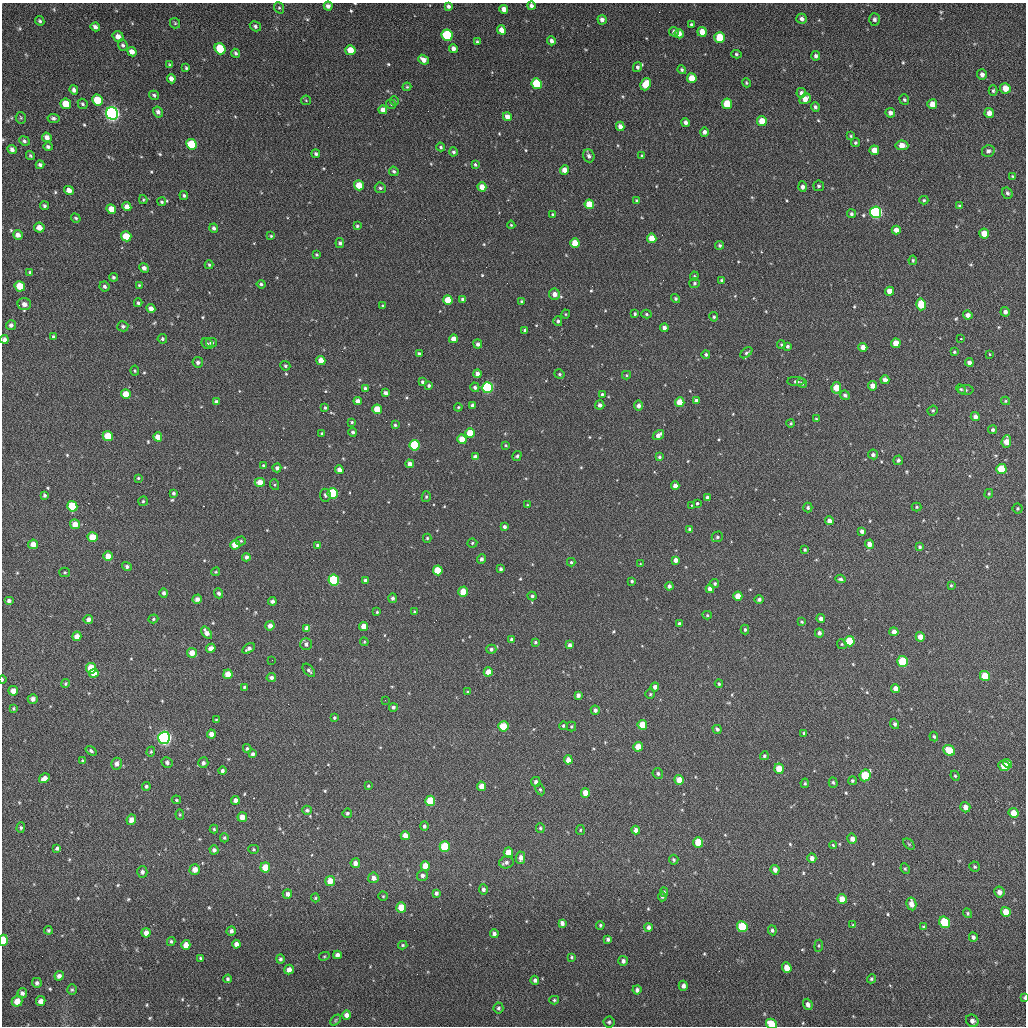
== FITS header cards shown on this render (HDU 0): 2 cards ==
NAXIS1  =                 1024 / length of data axis 1
NAXIS2  =                 1024 / length of data axis 2

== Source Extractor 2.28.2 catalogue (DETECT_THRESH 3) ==
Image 1024 x 1024 px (HDU 0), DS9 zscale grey, 1 PNG px = 1 image px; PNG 1028 x 1028 px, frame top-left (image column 1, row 1024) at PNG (2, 3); each listed source drawn as its Kron ellipse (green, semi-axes under 4 px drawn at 4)
Background 75.4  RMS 11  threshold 33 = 3 sigma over >= 5 px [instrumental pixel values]
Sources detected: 614; of the 614, the 500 brightest by FLUX_AUTO listed and drawn (114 fainter detections omitted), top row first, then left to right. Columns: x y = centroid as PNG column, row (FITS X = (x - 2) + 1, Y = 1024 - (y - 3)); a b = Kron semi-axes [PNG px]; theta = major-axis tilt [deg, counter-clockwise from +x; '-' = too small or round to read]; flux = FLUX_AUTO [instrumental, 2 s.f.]
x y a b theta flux
328 6 4 4 - 3100
448 6 4 3 - 1900
531 6 4 4 - 2400
279 8 6 5 - 1100
504 9 4 4 - 4400
802 19 5 5 - 2700
874 19 6 5 - 2100
602 20 5 4 - 2900
40 21 5 4 - 1300
175 23 5 5 - 990
691 24 4 3 - 970
255 26 6 4 -31 1800
95 27 4 4 - 2700
501 30 5 4 - 6300
674 32 5 4 - 2400
702 32 5 4 - 9100
679 34 5 4 - 3800
447 35 6 5 - 55000
118 37 6 5 - 5400
720 38 5 5 - 22000
551 41 4 4 - 2700
477 42 4 3 - 1000
123 45 6 4 -67 1600
453 48 4 4 - 3100
220 49 6 5 - 31000
350 50 5 5 - 11000
132 52 5 4 - 4700
236 53 4 4 - 1500
736 54 5 4 - 1200
816 56 4 4 - 2200
423 60 6 4 -38 5100
170 65 4 3 - 1100
637 67 5 4 - 1700
186 68 4 3 - 1100
682 70 4 4 - 1200
982 75 5 5 - 2900
692 78 5 5 - 13000
171 79 5 4 - 3800
746 83 5 4 - 940
537 84 5 5 - 34000
646 84 6 5 - 13000
407 87 4 4 - 830
1005 88 5 5 - 7800
74 90 5 4 - 2700
993 91 5 4 - 1200
801 93 5 5 - 2600
154 95 5 4 - 1400
805 99 6 5 - 6600
904 99 5 4 - 1200
97 100 5 5 - 20000
306 100 5 4 - 840
394 101 5 4 - 890
66 104 5 5 - 15000
83 104 5 4 - 1400
391 104 5 4 - 930
727 104 5 5 - 20000
932 104 5 5 - 6800
815 107 5 4 - 2000
383 110 4 4 - 5000
158 112 6 5 - 3100
112 113 6 6 - 280000
890 113 5 4 - 2800
989 113 5 4 - 4400
507 117 4 4 - 5400
21 118 6 5 - 970
53 118 6 4 -10 2000
762 121 5 5 - 12000
685 122 4 4 - 2400
620 126 5 4 - 5200
704 132 5 4 - 2700
851 136 4 3 - 870
47 137 5 4 - 4000
24 141 5 4 - 1600
855 143 4 4 - 1100
191 144 5 5 - 30000
902 145 6 5 - 8700
48 147 5 4 - 1800
441 147 4 4 - 1200
12 149 5 4 - 2700
874 150 5 4 - 7000
988 151 6 6 - 2400
453 152 4 4 - 1500
316 154 4 4 - 1600
30 155 4 3 - 1000
589 156 7 5 -67 2500
642 156 4 3 - 970
40 165 4 3 - 2100
475 165 4 3 - 1100
565 170 4 4 - 6100
394 171 5 4 - 1500
1012 176 4 3 - 840
359 185 5 4 - 14000
819 186 5 5 - 1400
482 187 4 4 - 7300
802 187 5 4 - 2800
380 188 5 5 - 1700
69 190 5 4 - 4700
1007 193 6 5 - 1700
184 196 4 4 - 1400
143 200 4 4 - 860
924 200 4 4 - 1000
637 201 3 3 - 1000
162 202 4 4 - 1300
589 204 5 5 - 19000
44 206 5 4 - 1400
959 206 4 3 - 1000
127 207 5 4 - 5400
111 209 5 4 - 7600
876 212 5 5 - 150000
552 214 4 3 - 870
851 214 4 4 - 1400
76 218 5 4 - 1100
511 225 4 4 - 850
357 226 3 3 - 1100
39 228 5 5 - 5600
214 228 4 4 - 1900
896 230 4 4 - 4600
984 233 5 5 - 9600
18 235 5 4 - 4000
126 236 5 5 - 16000
271 236 4 4 - 900
652 238 5 4 - 12000
340 243 5 4 - 1700
575 243 5 4 - 16000
720 245 4 4 - 1500
317 254 4 3 - 1000
913 260 5 4 - 1000
209 265 4 3 - 1200
144 268 5 4 - 3200
30 272 4 3 - 1200
694 276 4 4 - 830
113 277 4 4 - 1400
722 280 4 3 - 1100
695 283 5 5 - 1400
261 284 4 4 - 1500
139 285 4 4 - 890
20 286 5 5 - 17000
105 286 5 5 - 1700
889 291 4 4 - 6900
555 294 6 5 - 5500
675 298 5 4 - 1300
463 299 4 4 - 2500
448 300 4 4 - 15000
521 301 4 4 - 870
138 303 4 4 - 1600
24 304 7 6 - 4600
921 304 6 5 - 17000
383 306 3 3 - 1000
151 308 4 4 - 4500
1005 312 5 4 - 2800
566 314 4 4 - 850
635 314 4 3 - 1400
646 314 5 4 - 1200
968 315 5 4 - 3500
714 317 5 4 - 1200
558 321 5 4 - 1500
11 325 5 5 - 2700
123 326 5 5 - 1500
664 328 4 4 - 3300
525 330 4 3 - 1800
53 337 4 3 - 1400
4 339 4 4 - 2700
162 339 5 5 - 1400
453 339 4 4 - 6200
961 339 3 3 - 1000
211 343 5 5 - 2100
896 343 5 4 - 10000
207 344 6 5 - 1400
478 344 4 4 - 2700
781 345 4 3 - 940
788 346 4 4 - 1700
863 347 4 4 - 4700
954 352 4 4 - 1000
746 353 7 4 42 1500
419 354 4 4 - 2000
706 354 4 4 - 1400
990 354 3 3 - 2000
321 360 4 4 - 9100
198 362 5 5 - 2400
969 362 4 4 - 3100
285 366 5 4 - 1500
135 371 5 3 - 850
477 374 4 4 - 4400
559 374 5 4 - 1200
626 375 4 4 - 890
885 380 4 4 - 3900
796 381 9 4 0 1600
422 382 3 3 - 1300
802 383 5 4 - 1900
429 385 4 3 - 1500
872 386 4 4 - 5500
475 387 5 4 - 2000
365 388 4 4 - 1700
487 388 5 5 - 82000
836 388 5 5 - 13000
961 389 5 4 - 990
966 390 8 5 0 1200
386 393 4 4 - 3000
126 394 5 4 - 13000
602 394 4 3 - 1100
845 395 5 4 - 1900
358 401 4 4 - 4700
696 401 4 4 - 3100
1005 401 4 4 - 900
216 402 4 4 - 2900
680 402 5 4 - 14000
600 405 5 4 - 2800
473 406 4 4 - 3500
638 406 5 4 - 3100
458 407 4 3 - 900
325 408 4 3 - 1100
377 409 5 4 - 16000
933 410 5 5 - 1200
975 416 5 4 - 3200
816 419 4 4 - 1000
352 422 4 4 - 1000
791 423 4 4 - 960
395 425 3 3 - 1300
993 430 4 4 - 1500
353 432 4 4 - 1800
470 433 5 4 - 18000
322 434 3 3 - 1300
658 435 6 4 35 3600
108 436 5 5 - 16000
158 437 4 4 - 8500
462 439 5 4 - 12000
1006 441 6 5 - 8600
415 445 5 5 - 46000
506 445 4 3 - 830
873 454 5 5 - 2300
517 456 5 4 - 1200
475 457 4 4 - 3800
659 457 3 3 - 1400
898 460 5 4 - 1800
410 464 4 4 - 4700
263 465 4 3 - 930
277 468 4 4 - 2200
1001 469 5 5 - 23000
339 470 4 4 - 5000
138 478 3 3 - 870
260 482 5 4 - 9800
275 485 5 3 - 840
675 486 4 4 - 4400
173 493 4 3 - 1500
333 493 5 5 - 42000
989 494 5 4 - 890
44 495 4 4 - 1500
325 495 6 5 - 1500
426 497 5 4 - 1100
707 497 4 4 - 2000
143 501 5 4 - 980
697 503 3 3 - 4200
527 505 4 3 - 830
691 505 3 2 - 1300
72 506 5 5 - 24000
917 507 5 4 - 960
808 508 5 4 - 1600
1018 508 5 5 - 1100
829 521 4 4 - 4400
75 524 5 5 - 6900
504 527 4 4 - 2100
690 529 4 3 - 2200
862 531 4 4 - 3100
93 537 5 5 - 14000
717 537 6 5 - 1500
427 538 4 4 - 1100
241 541 5 4 - 1000
472 543 5 4 - 1100
33 544 5 4 - 6800
869 544 4 4 - 5000
235 545 4 4 - 12000
318 546 4 4 - 1900
920 547 4 4 - 1400
805 550 3 3 - 1100
108 556 4 4 - 7000
246 557 4 4 - 2500
481 559 5 4 - 2200
676 560 4 4 - 4300
571 562 4 4 - 990
640 564 3 2 - 1100
127 566 5 4 - 1800
501 569 3 3 - 1600
438 570 5 5 - 19000
65 572 5 4 - 900
216 572 4 3 - 830
841 579 5 3 - 1500
334 580 5 5 - 60000
365 580 3 3 - 1800
632 581 3 3 - 1200
715 584 4 4 - 1300
951 585 4 3 - 900
669 586 4 4 - 2500
710 589 4 4 - 4300
463 592 5 4 - 13000
164 593 4 4 - 2000
219 593 5 4 - 2100
532 596 4 4 - 1400
738 596 4 4 - 12000
393 598 5 4 - 1900
197 599 5 4 - 3200
759 600 4 4 - 1900
9 601 5 4 - 2200
272 601 4 4 - 1900
377 612 4 4 - 990
414 612 3 3 - 990
707 615 4 4 - 1100
88 619 5 4 - 2900
153 619 5 4 - 970
821 619 4 4 - 2900
802 622 4 3 - 850
679 624 4 3 - 1400
270 626 5 4 - 4600
364 626 4 4 - 7100
307 628 4 4 - 4000
745 630 5 4 - 1200
894 632 4 4 - 5100
207 633 7 4 -53 4700
819 633 4 4 - 2500
77 636 5 4 - 5400
920 637 5 4 - 7600
511 639 4 4 - 1800
849 641 5 5 - 32000
364 642 4 4 - 850
535 642 4 3 - 1100
306 644 6 6 - 2600
842 644 5 4 - 990
569 645 4 3 - 2400
211 648 5 4 - 4400
249 648 7 4 33 2700
491 649 5 5 - 1800
192 653 5 5 - 7200
272 660 2 2 - 1900
903 661 5 5 - 38000
91 668 5 5 - 19000
309 670 8 4 -49 1700
488 672 4 4 - 7900
94 673 5 4 - 6900
228 674 5 4 - 11000
985 676 5 5 - 17000
271 678 5 4 - 2300
2 679 4 2 - 950
65 684 4 4 - 960
719 684 4 3 - 1100
244 687 4 3 - 1100
655 687 4 4 - 3600
895 688 4 4 - 5200
13 691 5 5 - 5400
468 692 4 3 - 1100
650 694 5 4 - 1000
578 695 4 4 - 2700
33 699 5 4 - 2900
385 700 3 2 - 950
393 707 4 4 - 1700
13 708 4 3 - 850
595 710 4 4 - 2800
334 718 3 3 - 1100
216 720 3 3 - 860
895 724 5 4 - 1900
642 725 5 4 - 14000
503 726 5 5 - 22000
563 726 4 4 - 1300
571 726 5 4 - 1100
717 729 5 4 - 1700
804 733 4 3 - 1500
211 734 4 4 - 4900
934 736 5 4 - 1200
164 738 6 6 - 280000
638 747 5 4 - 11000
247 748 4 3 - 1100
949 750 6 5 - 16000
91 751 6 4 -39 1300
151 752 5 4 - 870
253 754 4 4 - 1800
764 756 4 4 - 1200
568 760 4 4 - 6200
83 761 4 4 - 1000
167 762 6 5 - 2300
203 763 5 5 - 2100
117 764 6 5 - 3600
1007 764 5 4 - 7100
1004 766 6 5 - 13000
779 769 5 4 - 15000
222 771 4 4 - 1900
658 774 5 5 - 1700
865 775 6 5 - 34000
955 776 5 4 - 940
44 778 6 4 32 4600
679 780 5 4 - 8700
852 781 4 4 - 1100
536 782 5 4 - 3200
833 782 5 4 - 1200
805 783 5 4 - 990
146 786 4 4 - 1700
368 786 4 4 - 970
481 786 4 4 - 7300
540 789 6 4 -63 1300
585 793 5 4 - 9100
176 800 5 4 - 930
235 800 4 4 - 3600
430 801 5 5 - 28000
965 807 5 5 - 4900
307 810 5 4 - 1500
347 813 5 4 - 1600
1013 813 5 4 - 9300
180 815 5 4 - 940
242 817 5 4 - 5800
131 820 5 4 - 4800
424 826 4 4 - 1500
21 828 5 4 - 1100
540 828 5 4 - 1200
214 829 4 4 - 960
580 830 5 4 - 940
636 830 4 4 - 3600
405 836 4 4 - 6600
224 838 4 4 - 1200
852 839 5 5 - 3800
698 842 5 5 - 21000
909 844 6 4 -45 1000
833 845 4 4 - 920
445 846 5 5 - 32000
57 848 4 4 - 1200
253 849 5 4 - 930
214 850 4 4 - 2300
508 853 5 4 - 10000
521 858 6 4 88 4000
812 858 4 4 - 3300
674 860 5 4 - 1200
506 862 7 6 - 2300
355 863 5 4 - 3400
425 866 5 4 - 9800
265 867 5 5 - 13000
975 867 5 5 - 1200
195 869 5 5 - 5300
905 869 5 4 - 1000
775 870 5 4 - 3500
142 872 6 5 - 2100
422 875 5 5 - 2300
373 878 5 5 - 3700
330 881 5 5 - 9000
483 889 5 4 - 2200
664 892 4 4 - 1100
999 892 5 5 - 3900
436 893 4 3 - 2000
287 894 4 4 - 2900
383 896 4 4 - 860
662 896 5 4 - 1700
315 898 4 4 - 830
842 899 5 4 - 9200
911 904 6 5 - 5500
401 907 5 5 - 16000
1006 912 5 4 - 10000
968 913 5 4 - 1100
944 922 6 5 - 39000
562 923 4 4 - 3300
600 925 4 4 - 1100
853 925 4 4 - 840
648 927 4 3 - 2600
742 927 5 5 - 39000
923 927 4 3 - 840
48 930 4 4 - 1200
772 930 5 4 - 1500
231 931 5 4 - 2200
146 933 5 4 - 4600
494 933 4 4 - 2200
973 937 5 4 - 2100
608 939 3 3 - 1700
3 940 5 4 - 23000
171 941 4 3 - 1100
236 944 4 4 - 3900
186 945 5 4 - 6600
403 945 5 3 - 1000
819 946 6 4 85 1000
337 955 4 4 - 3300
324 956 5 4 - 860
571 957 3 3 - 920
200 958 4 3 - 1000
280 959 4 4 - 1600
623 961 5 5 - 2600
787 968 5 4 - 10000
289 970 5 4 - 4200
59 976 5 4 - 3000
228 979 4 3 - 1500
871 979 5 4 - 1100
535 980 4 4 - 2000
37 983 5 5 - 1800
683 986 5 4 - 2900
72 990 5 5 - 1200
637 990 4 4 - 2500
22 993 5 4 - 2200
1024 997 4 2 - 1300
554 1000 5 4 - 990
17 1001 5 5 - 6900
41 1001 5 4 - 3800
808 1004 6 5 - 3200
498 1008 5 5 - 1700
346 1015 5 4 - 3800
335 1020 6 4 47 860
972 1021 6 5 - 2700
609 1022 5 5 - 1300
771 1024 6 5 - 17000
At the frame edge (FLAGS 8, measured only in part): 7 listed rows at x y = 531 6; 12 149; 4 339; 2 679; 3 940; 1024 997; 771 1024
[114 fainter detections neither listed nor drawn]